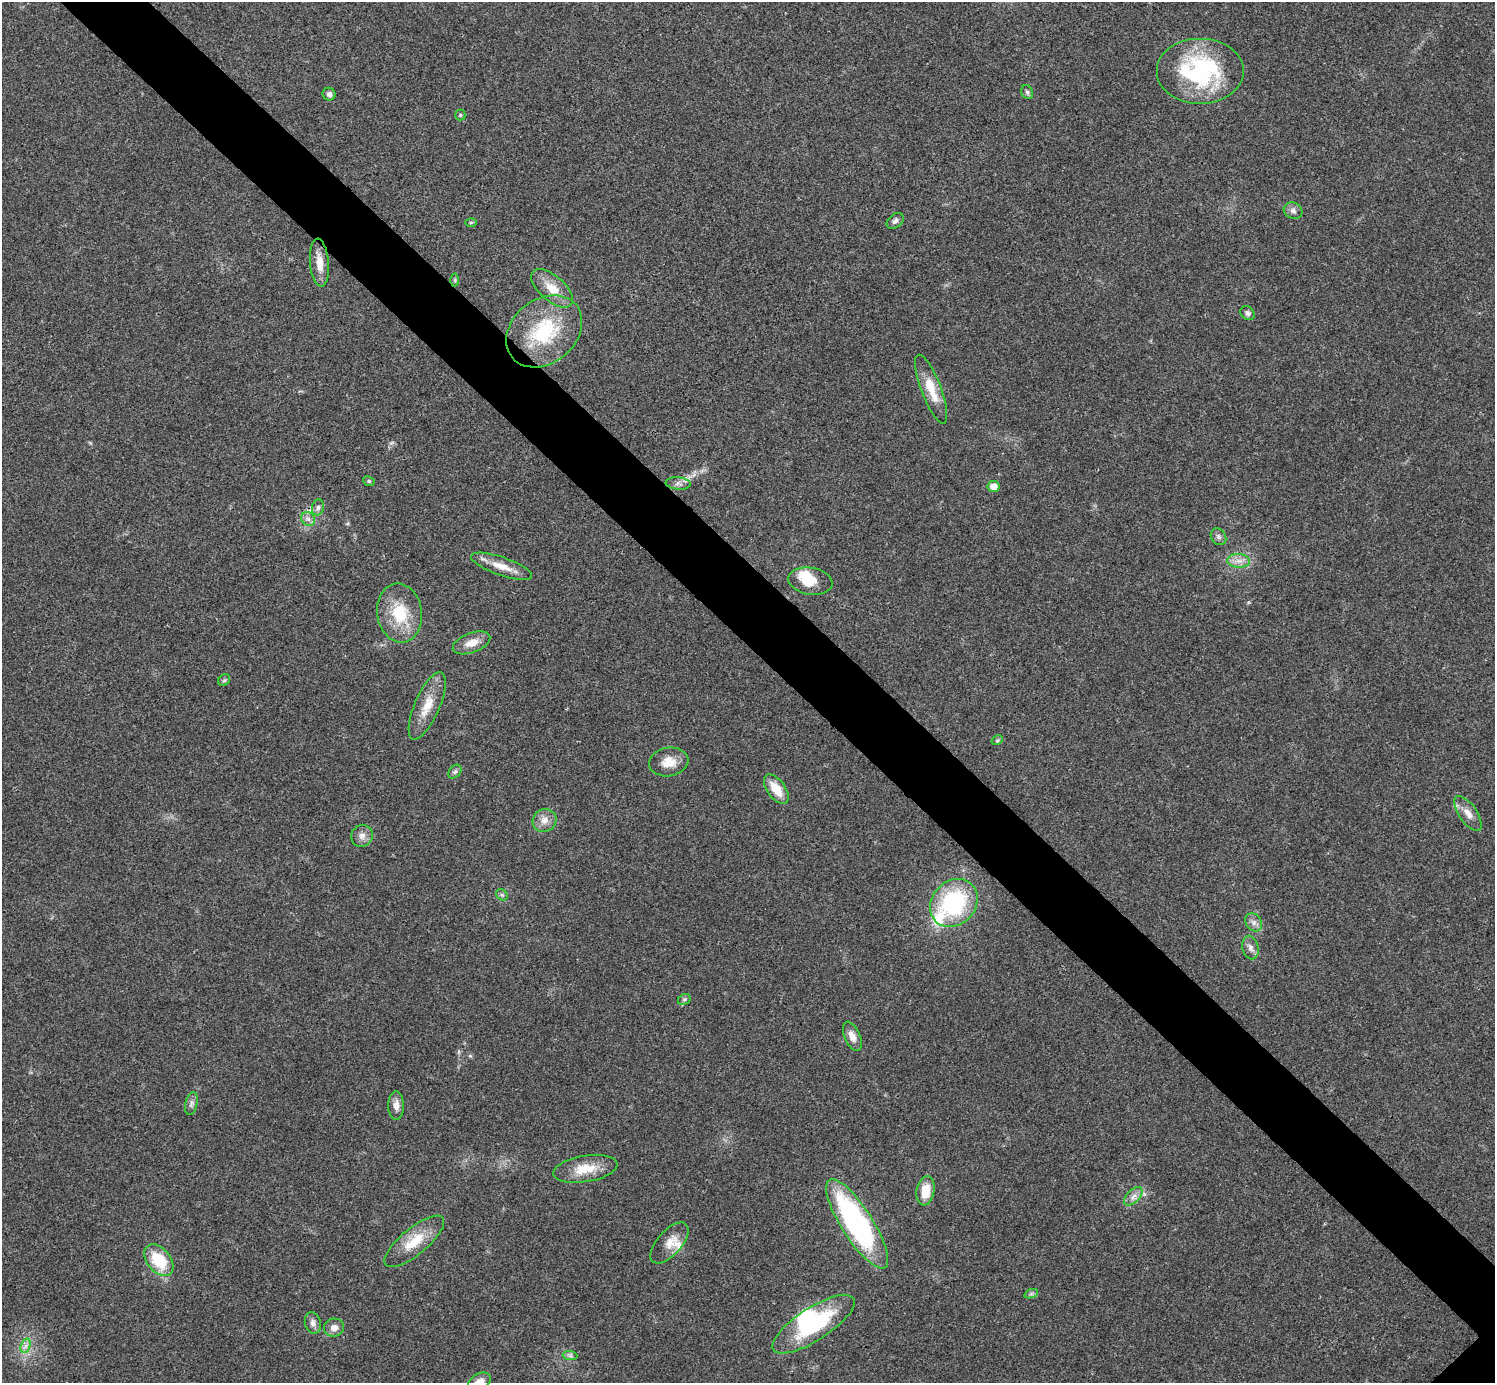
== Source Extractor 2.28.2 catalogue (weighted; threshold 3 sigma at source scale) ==
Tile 11 of 4 x 4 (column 3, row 3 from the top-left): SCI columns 3014-4506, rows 1541-2921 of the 6012 x 6012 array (HDU 1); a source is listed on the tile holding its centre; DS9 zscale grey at full resolution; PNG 1497 x 1385 px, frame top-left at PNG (2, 2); each listed source drawn as its Kron ellipse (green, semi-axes under 4 px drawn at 4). Shown black and unused: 6% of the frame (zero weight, under 3 of 4 exposures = <1% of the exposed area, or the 3 px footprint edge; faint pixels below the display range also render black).
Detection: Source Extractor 2.28.2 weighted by HDU 2 'WHT'; one run over the whole footprint, this tile lists its part. Background 0.0198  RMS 0.0038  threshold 0.0169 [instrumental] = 3 sigma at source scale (4.5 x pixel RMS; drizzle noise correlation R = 1.50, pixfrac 1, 0.05/0.05 arcsec/px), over >= 5 px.
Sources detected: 59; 2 inside a brighter object's white glare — neither listed nor drawn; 2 inside a brighter listed object's ellipse — not listed separately; the other 55 listed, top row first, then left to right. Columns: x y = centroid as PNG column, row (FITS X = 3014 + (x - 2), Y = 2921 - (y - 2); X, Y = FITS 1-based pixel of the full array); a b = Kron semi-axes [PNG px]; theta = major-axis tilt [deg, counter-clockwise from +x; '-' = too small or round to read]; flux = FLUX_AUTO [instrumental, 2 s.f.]
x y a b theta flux
1200 71 44 33 0 48
1027 92 7 5 -63 0.85
329 94 7 6 - 1.4
460 115 5 5 - 0.51
1293 211 10 8 -28 1.5
895 221 9 6 40 1.3
471 222 6 3 1 0.47
319 263 24 9 -85 5
455 280 6 4 -89 0.54
552 288 25 12 -41 7.1
1247 313 8 6 -40 1.2
544 331 41 32 39 29
931 389 36 10 -69 8.1
369 481 6 4 -24 0.61
678 483 12 6 -5 1.6
993 487 6 5 - 3.9
318 507 8 6 74 1.2
308 519 7 6 - 1.4
1218 537 9 7 -54 1.2
1239 561 11 7 -2 2.5
502 566 32 9 -19 5.9
810 581 22 13 -9 8
400 613 30 22 -82 15
472 643 20 10 20 4.4
224 680 6 5 - 0.63
427 706 36 12 67 8
997 740 6 4 30 0.57
669 762 20 14 10 5.6
455 772 8 5 47 0.99
776 789 17 9 -54 7.4
1468 813 20 9 -56 3.5
544 820 12 11 - 3.3
362 836 11 10 - 2.4
502 895 6 5 - 0.73
954 903 26 21 46 40
1253 922 10 7 -53 1.8
1250 948 12 8 -77 2
684 999 7 5 30 0.65
852 1036 15 7 -67 3.2
191 1103 12 6 77 1.3
396 1106 14 8 -90 2.6
585 1169 32 13 9 8.8
925 1191 15 9 80 7.5
1133 1196 11 6 44 2
857 1224 52 15 -57 82
414 1241 37 13 39 10
669 1243 25 12 49 5
159 1260 18 11 -50 15
1031 1294 7 4 19 0.72
313 1323 11 8 -77 1.7
814 1324 48 16 33 33
334 1328 10 9 - 2.6
25 1346 7 4 70 1.3
570 1356 7 4 -1 0.91
479 1382 12 8 34 3.7
Isophote crosses this tile's border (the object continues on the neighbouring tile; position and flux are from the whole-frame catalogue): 1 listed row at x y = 479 1382